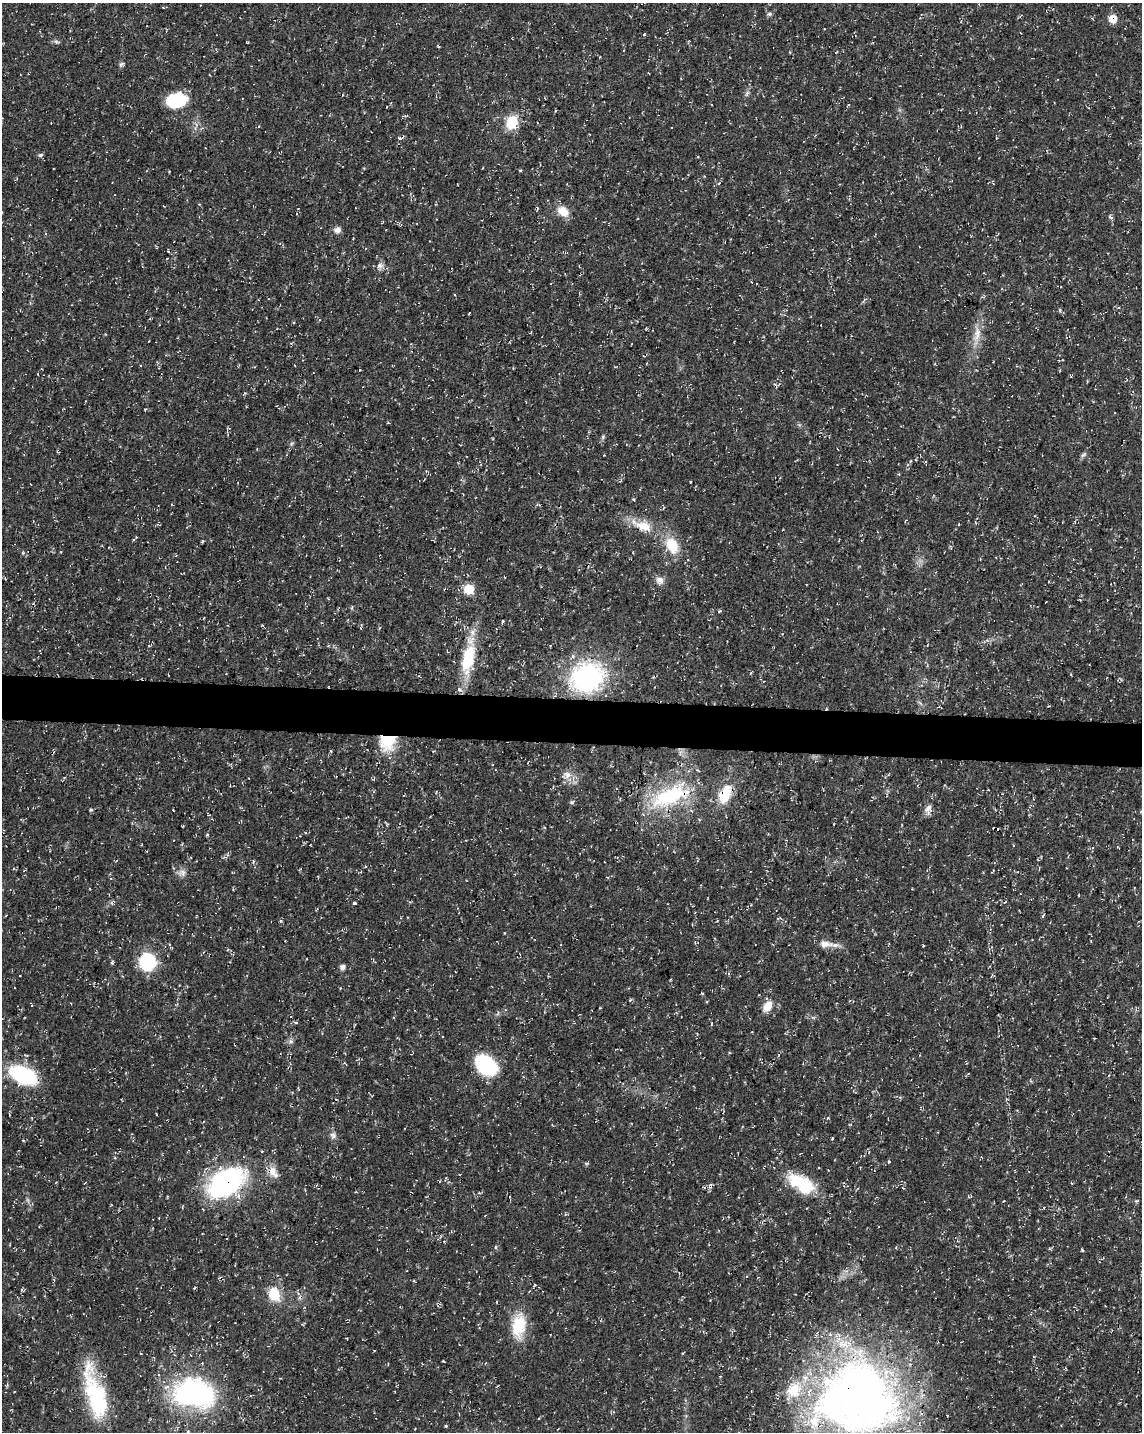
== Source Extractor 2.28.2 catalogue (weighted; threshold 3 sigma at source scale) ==
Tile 6 of 4 x 3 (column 2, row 2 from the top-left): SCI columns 1153-2292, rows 1717-3146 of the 4576 x 4806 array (HDU 1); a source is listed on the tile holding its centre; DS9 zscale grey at full resolution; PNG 1144 x 1434 px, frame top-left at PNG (2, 3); no overlay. Shown black and unused: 3% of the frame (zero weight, under 3 of 4 exposures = <1% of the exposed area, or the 3 px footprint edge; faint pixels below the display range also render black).
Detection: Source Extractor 2.28.2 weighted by HDU 2 'WHT'; one run over the whole footprint, this tile lists its part. Background 0.0136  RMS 0.0022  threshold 0.01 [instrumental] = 3 sigma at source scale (4.5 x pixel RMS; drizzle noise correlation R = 1.50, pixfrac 1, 0.0396/0.0396 arcsec/px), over >= 5 px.
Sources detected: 96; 7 cosmic-ray / hot-pixel residue — not listed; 5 inside a brighter listed object's ellipse — not listed separately; the other 84 listed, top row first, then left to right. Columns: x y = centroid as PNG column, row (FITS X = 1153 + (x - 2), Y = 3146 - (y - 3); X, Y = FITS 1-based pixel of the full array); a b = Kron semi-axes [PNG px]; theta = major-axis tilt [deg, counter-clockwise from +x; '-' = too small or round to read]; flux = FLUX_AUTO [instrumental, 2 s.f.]
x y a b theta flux
769 14 6 5 - 0.44
1113 19 7 7 - 3.6
644 34 4 2 - 0.22
57 42 7 4 -18 0.41
600 57 3 2 - 0.16
121 64 8 5 52 0.48
747 93 9 5 63 0.57
176 100 17 12 9 13
512 122 15 13 75 5.4
399 138 6 4 -44 0.28
41 155 7 5 26 0.41
520 170 3 3 - 0.27
563 212 14 10 -36 3.1
401 225 4 4 - 0.24
337 230 9 7 14 1.2
353 239 3 2 - 0.16
380 266 10 8 15 1
977 334 22 10 75 3
643 355 3 2 - 0.16
38 374 3 2 - 0.14
145 410 4 3 - 0.19
603 437 6 5 - 0.38
1083 455 9 4 44 0.51
690 482 3 2 - 0.18
633 499 4 3 - 0.23
642 526 32 13 -19 5.7
672 545 20 13 -64 6
633 552 4 2 - 0.16
660 580 10 9 - 1.3
469 589 8 8 - 7.3
502 621 3 3 - 1.6
361 628 6 4 -69 0.25
468 658 36 16 75 11
587 677 36 29 25 33
920 703 8 4 -45 0.41
387 742 21 20 - 7.9
331 751 4 3 - 0.19
567 775 11 9 -61 1.7
725 794 27 15 69 6.1
670 796 55 23 23 20
572 802 5 5 - 0.37
928 809 12 8 60 1.4
91 810 5 4 - 0.28
207 834 4 4 - 0.27
182 845 5 3 - 0.23
1038 860 4 3 - 0.17
253 861 5 3 - 0.26
182 873 11 9 5 1.2
355 903 3 3 - 3.4
778 918 5 3 - 0.23
281 921 5 5 - 0.28
826 944 18 10 2 2.1
147 962 16 15 - 14
342 967 7 5 -87 0.82
702 993 4 3 - 0.28
768 1006 12 8 58 2.8
752 1032 2 2 - 0.16
291 1041 7 6 - 0.56
486 1065 22 16 -39 16
23 1075 22 13 -26 23
333 1135 10 8 89 0.91
832 1138 4 3 - 0.23
23 1140 4 3 - 0.19
262 1151 3 3 - 0.22
889 1162 4 4 - 0.2
586 1163 6 3 -18 0.27
272 1171 16 10 -79 2.2
226 1182 32 20 32 44
799 1182 33 20 -25 8.9
710 1186 6 5 - 1.1
1137 1201 5 4 - 0.26
1044 1207 3 2 - 0.18
496 1247 5 3 - 0.24
1082 1250 5 3 - 0.22
219 1278 5 3 - 0.22
194 1288 4 2 - 0.22
274 1294 13 10 -66 6.1
519 1325 33 17 81 7
443 1361 3 2 - 0.16
7 1384 5 4 - 0.3
193 1393 40 27 -9 43
95 1394 73 23 -74 21
858 1398 98 86 4 160
446 1426 3 3 - 0.26
Overlapping masked pixels (flux is a lower limit): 7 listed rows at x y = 1113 19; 387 742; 725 794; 670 796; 226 1182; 710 1186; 858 1398
Isophote crosses this tile's border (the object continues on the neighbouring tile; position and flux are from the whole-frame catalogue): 1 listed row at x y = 858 1398
Unlisted compact peaks at least as high as the median listed source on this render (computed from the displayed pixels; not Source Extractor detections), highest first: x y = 719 611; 828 1118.